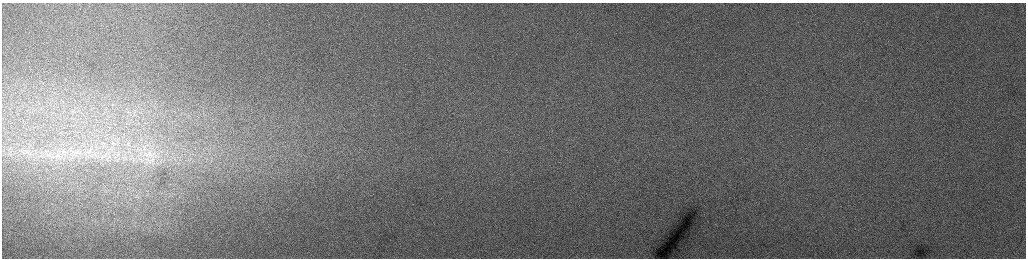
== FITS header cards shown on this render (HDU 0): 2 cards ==
NAXIS1  =                 2048 /fastest changing axis
NAXIS2  =                  512 /next to fastest changing axis

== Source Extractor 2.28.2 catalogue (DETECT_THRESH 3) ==
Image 2048 x 512 px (HDU 0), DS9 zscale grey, zoomed out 1/2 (1 PNG px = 2 x 2 image px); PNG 1028 x 260 px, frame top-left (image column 1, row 511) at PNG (2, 3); no overlay
Background 171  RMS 2.2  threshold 6.46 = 3 sigma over >= 5 px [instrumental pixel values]
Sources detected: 7; all 7 listed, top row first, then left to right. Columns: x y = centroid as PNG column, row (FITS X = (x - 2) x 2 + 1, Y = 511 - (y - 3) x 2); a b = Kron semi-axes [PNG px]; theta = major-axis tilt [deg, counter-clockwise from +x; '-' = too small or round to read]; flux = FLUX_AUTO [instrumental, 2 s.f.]
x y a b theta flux
114 143 5 2 - 430
77 151 5 2 - 510
141 153 9 6 24 2500
117 154 6 4 24 1200
146 155 12 9 -80 5700
87 156 3 3 - 400
140 159 9 3 -27 1200